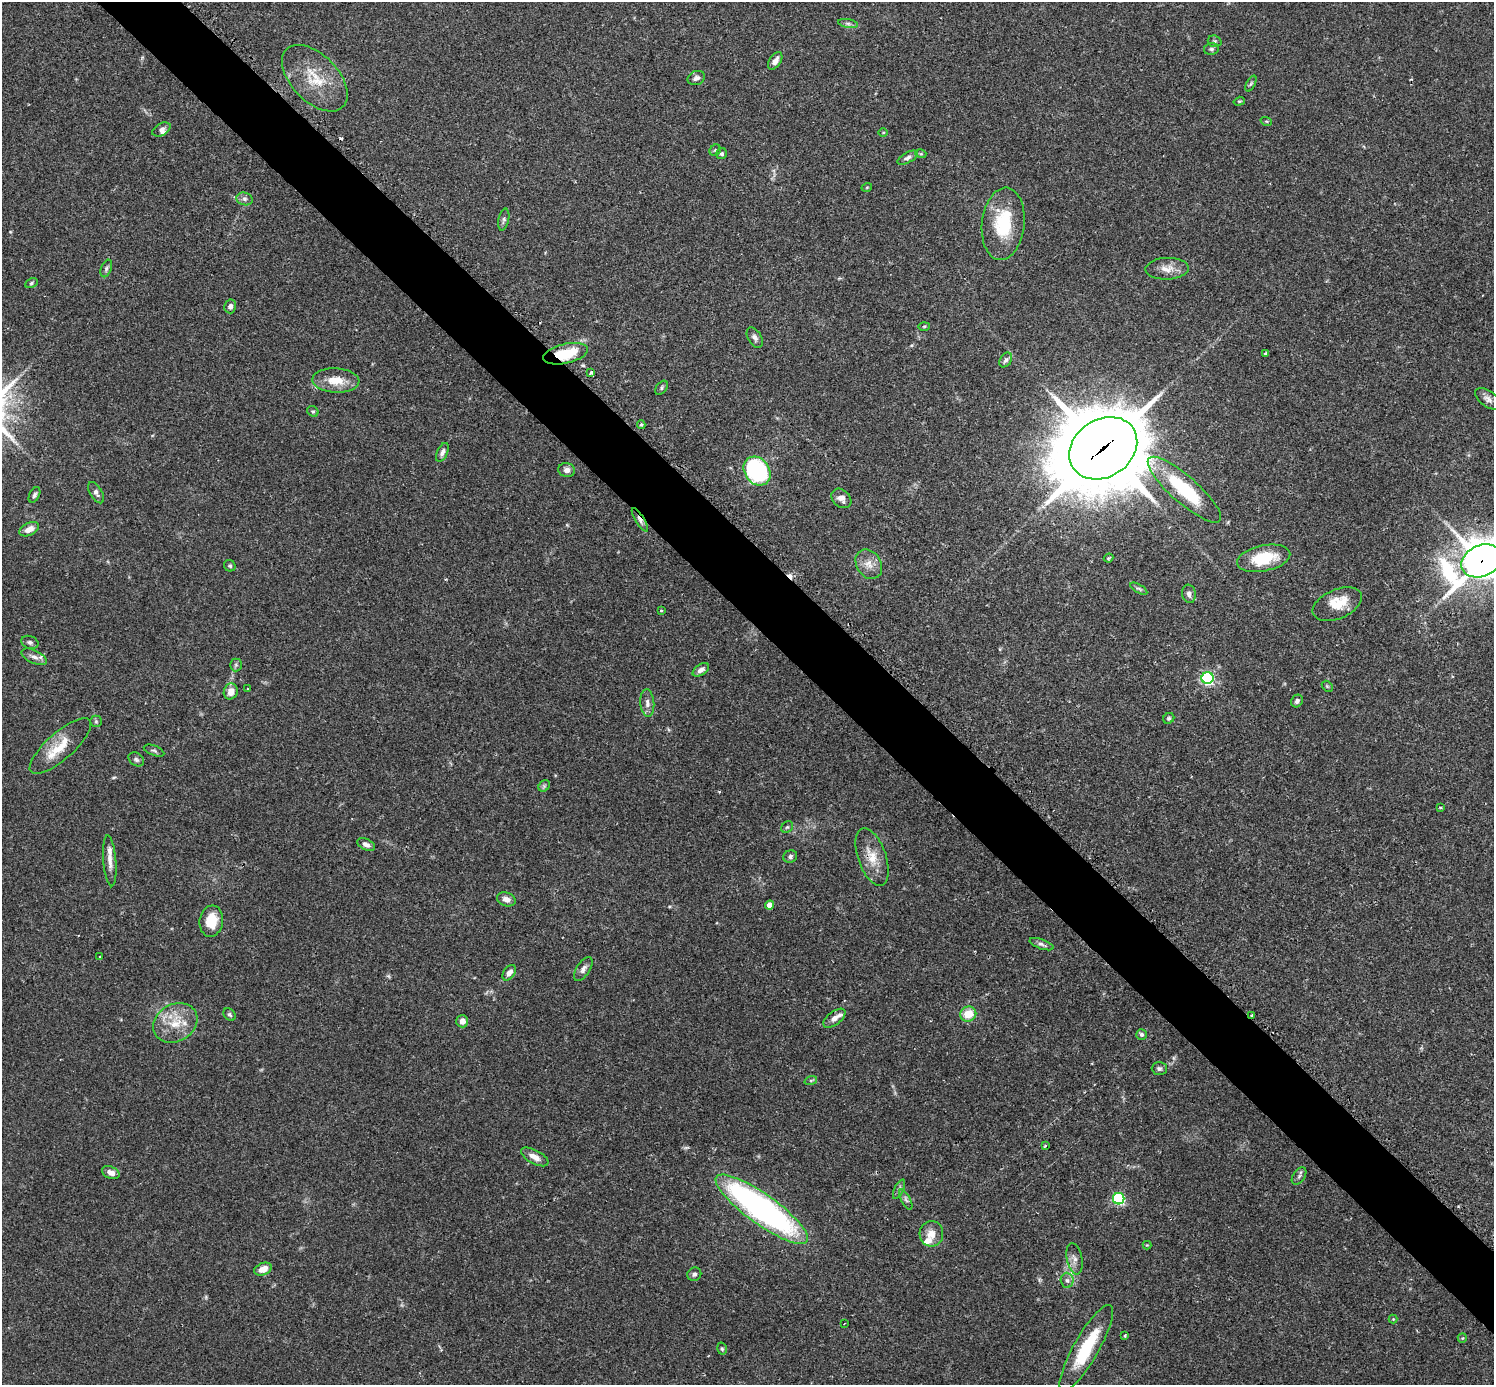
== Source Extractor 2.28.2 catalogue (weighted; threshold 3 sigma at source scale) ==
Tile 6 of 4 x 4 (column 2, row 2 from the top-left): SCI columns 1533-3024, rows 2955-4337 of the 6041 x 6041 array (HDU 1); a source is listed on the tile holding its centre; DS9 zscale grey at full resolution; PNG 1496 x 1387 px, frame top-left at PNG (2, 2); each listed source drawn as its Kron ellipse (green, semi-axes under 4 px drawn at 4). Shown black and unused: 5% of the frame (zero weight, under 2 of 3 exposures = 2% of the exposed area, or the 3 px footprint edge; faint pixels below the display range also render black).
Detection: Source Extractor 2.28.2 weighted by HDU 2 'WHT'; one run over the whole footprint, this tile lists its part. Background 0.102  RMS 0.0058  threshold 0.0261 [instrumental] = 3 sigma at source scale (4.5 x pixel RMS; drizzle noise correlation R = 1.50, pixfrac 1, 0.05/0.05 arcsec/px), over >= 5 px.
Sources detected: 120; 2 cosmic-ray / hot-pixel residue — neither listed nor drawn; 7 inside a brighter listed object's ellipse — not listed separately; the other 111 listed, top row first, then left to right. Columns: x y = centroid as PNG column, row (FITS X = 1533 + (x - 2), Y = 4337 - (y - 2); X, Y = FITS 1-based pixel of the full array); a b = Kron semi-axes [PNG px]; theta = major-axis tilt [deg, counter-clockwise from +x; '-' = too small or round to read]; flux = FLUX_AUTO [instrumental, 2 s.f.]
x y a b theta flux
848 23 10 4 -11 1.6
1215 41 7 5 -20 1.2
1211 49 7 6 - 1.3
775 61 10 5 57 3.5
315 78 40 23 -46 21
696 78 9 7 23 2.2
1251 84 8 3 62 0.92
1239 101 6 4 18 0.67
1266 121 6 3 -18 0.52
161 129 10 6 28 2
883 132 5 3 - 0.5
715 150 6 5 - 0.89
722 154 6 5 - 1.3
921 154 5 3 - 0.59
908 158 11 5 28 1.9
867 187 5 3 - 0.51
245 199 8 6 -15 1.8
504 220 11 5 78 1.5
1003 224 36 21 84 28
106 268 9 5 70 1.3
1167 269 22 11 2 6.3
31 283 6 4 28 0.83
230 306 7 6 - 1.9
924 326 6 3 1 0.62
755 338 11 6 -58 2.1
1265 353 4 3 - 1
565 354 23 9 13 21
1006 360 8 5 55 1.6
591 372 3 3 - 3.2
336 381 23 12 -3 11
661 388 8 5 52 1.1
1488 399 15 7 -37 3
313 411 6 5 - 0.88
641 425 4 4 - 0.78
1103 448 36 28 34 6200
442 452 10 5 65 2.1
567 470 8 7 - 2.6
757 471 15 12 -52 86
1184 490 47 13 -41 38
96 493 12 6 -58 2.2
34 495 8 5 63 1.3
841 498 11 8 -41 3.9
640 520 13 4 -58 2.2
29 529 10 6 26 4.7
1108 558 5 3 - 0.88
1264 558 27 13 11 21
1482 561 21 15 24 1400
869 564 16 12 -56 6.2
230 566 6 5 - 1.2
1139 589 9 4 -30 1.1
1189 594 9 7 -81 2.2
1337 604 26 14 23 13
661 611 3 3 - 0.62
30 642 9 6 -18 1.5
34 657 13 6 -25 3
236 665 6 6 - 1
701 670 9 5 34 2.5
1207 678 6 6 - 100
1327 686 6 4 -45 0.79
248 689 3 3 - 0.55
231 691 8 7 - 5.5
1297 701 6 5 - 1.6
647 703 14 7 -85 3.1
1169 718 6 5 - 0.99
96 721 6 5 - 0.93
60 746 39 13 41 14
154 751 11 5 -21 1.2
136 759 8 6 -34 1.4
544 786 6 5 - 1.1
1440 807 4 3 - 0.76
787 827 6 5 - 0.93
366 845 9 5 -25 2.5
790 856 7 6 - 1.5
872 857 30 14 -71 12
110 861 25 6 -85 5.4
506 899 9 7 -19 3.3
770 905 4 4 - 6
211 921 16 11 83 11
1041 944 12 4 -19 1.8
100 956 3 2 - 0.46
583 969 13 6 56 2.7
509 973 8 5 54 3.2
229 1014 7 5 -44 1.2
968 1014 8 7 - 10
1252 1015 3 3 - 0.91
834 1018 13 6 37 3.7
462 1021 6 6 - 3.3
175 1023 23 18 30 15
1141 1034 5 5 - 1.2
1159 1068 7 6 - 1.5
811 1080 6 4 18 0.95
1045 1146 4 3 - 1
535 1157 15 7 -28 4.5
111 1173 9 6 -24 3.3
1299 1176 9 6 56 1.7
899 1189 10 4 64 1.3
906 1199 11 4 -63 1.6
1119 1199 6 5 - 78
762 1209 55 15 -35 180
931 1234 13 12 - 6
1147 1245 4 4 - 0.48
1074 1259 16 7 -79 3.4
263 1269 9 6 21 6.3
694 1274 7 6 - 1.6
1067 1280 7 6 - 1.8
1393 1319 4 4 - 0.54
844 1324 2 2 - 0.46
1125 1335 4 3 - 0.56
1462 1338 5 4 - 0.66
1086 1348 49 12 60 31
722 1349 6 4 -74 0.95
Overlapping masked pixels (flux is a lower limit): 6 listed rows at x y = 565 354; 1103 448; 640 520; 1482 561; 872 857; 1252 1015
Isophote crosses this tile's border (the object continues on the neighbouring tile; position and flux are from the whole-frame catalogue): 1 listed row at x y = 1482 561